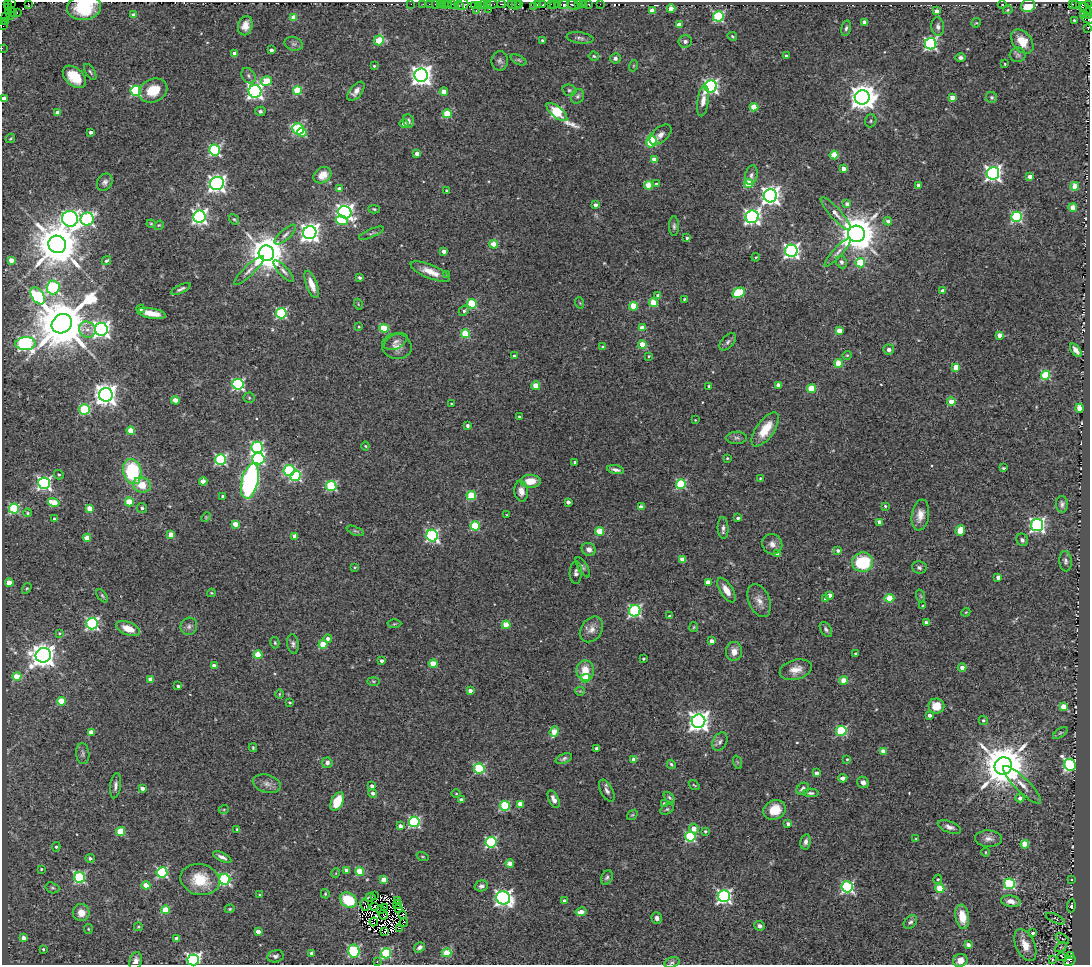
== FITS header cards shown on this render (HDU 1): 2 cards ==
NAXIS1  =                 1088
NAXIS2  =                  963

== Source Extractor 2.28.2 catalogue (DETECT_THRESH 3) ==
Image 1088 x 963 px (HDU 1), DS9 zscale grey, 1 PNG px = 1 image px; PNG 1092 x 967 px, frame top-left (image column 1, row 963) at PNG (2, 2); each listed source drawn as its Kron ellipse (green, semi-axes under 4 px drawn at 4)
Background 0.475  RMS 0.048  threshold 0.144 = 3 sigma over >= 5 px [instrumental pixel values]
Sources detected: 534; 4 with non-positive FLUX_AUTO (blend fragments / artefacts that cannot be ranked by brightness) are neither listed nor drawn; of the other 530, the 500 brightest by FLUX_AUTO listed and drawn (30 fainter detections omitted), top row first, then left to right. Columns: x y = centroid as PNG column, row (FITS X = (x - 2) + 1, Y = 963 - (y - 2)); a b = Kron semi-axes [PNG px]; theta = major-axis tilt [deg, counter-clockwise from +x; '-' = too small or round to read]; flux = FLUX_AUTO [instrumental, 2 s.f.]
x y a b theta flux
11 2 2 2 - 16
7 3 3 2 - 14
28 3 3 2 - 23
411 4 2 2 - 5.3
423 4 2 2 - 22
429 4 2 2 - 38
436 4 3 2 - 25
440 4 2 2 - 22
445 4 3 3 - 18
452 4 2 2 - 8.1
463 4 6 5 - 73
487 4 4 2 - 12
492 4 6 3 11 130
501 4 4 2 - 140
516 4 6 3 85 47
520 4 3 3 - 59
538 4 3 3 - 22
551 4 3 2 - 28
554 4 5 2 - 31
557 4 3 2 - 12
564 4 5 3 - 110
579 4 3 3 - 60
583 4 3 2 - 20
589 4 3 3 - 56
600 4 2 2 - 4.7
1072 4 2 2 - 80
1076 4 3 3 - 38
1088 4 3 2 - 14
448 5 3 2 - 19
459 5 5 3 - 46
474 5 2 2 - 14
478 5 4 2 - 32
483 5 4 3 - 48
512 5 4 3 - 120
543 5 3 3 - 63
573 5 6 3 -29 61
1002 5 4 3 - 2.6
533 6 3 2 - 20
1028 6 7 6 - 75
8 7 3 2 - 89
84 7 17 12 6 160
1083 7 4 3 - 31
1086 8 6 3 -47 29
489 9 2 2 - 9
671 9 4 4 - 44
476 10 3 2 - 14
1008 10 5 4 - 3.8
652 11 4 4 - 51
937 11 4 3 - 23
8 12 4 2 - 69
13 12 3 2 - 31
17 13 3 2 - 15
1089 13 5 2 - 91
1083 14 4 3 - 220
11 15 3 2 - 23
134 15 4 4 - 18
718 16 5 5 - 360
6 17 2 2 - 11
294 18 4 4 - 69
1088 19 6 4 -18 110
1074 20 3 3 - 3.7
2 21 3 2 - 21
5 21 3 2 - 17
865 22 4 4 - 37
976 23 5 4 - 3.5
3 25 4 2 - 19
679 25 4 4 - 36
245 26 10 7 77 27
938 27 9 6 -83 11
846 28 8 5 79 7.9
1088 28 3 3 - 5.8
732 36 5 4 - 4.6
580 38 13 5 -8 11
379 40 5 5 - 110
543 41 3 3 - 10
685 41 6 6 - 9
1022 41 13 9 -51 55
294 44 9 6 -15 11
931 44 6 5 - 650
2 48 2 2 - 12
271 50 4 3 - 14
235 54 4 4 - 29
1018 55 8 7 - 8.1
594 56 5 4 - 4.6
786 56 3 3 - 7.5
615 58 5 5 - 11
961 58 5 4 - 7.8
519 60 8 4 -27 5.7
500 61 9 8 - 11
1005 64 3 2 - 3.2
374 66 3 3 - 5
633 66 5 3 - 3.4
90 72 9 4 -58 6.1
421 75 7 6 - 2300
248 76 8 6 -56 10
74 77 13 8 -42 83
266 81 5 4 - 120
711 86 6 6 - 900
297 90 4 4 - 160
569 90 7 5 -15 7
136 91 5 5 - 360
153 91 14 11 23 82
255 91 6 6 - 1100
356 91 11 6 51 21
444 92 4 4 - 36
578 96 8 6 61 8
862 97 7 7 - 4200
992 97 5 5 - 5.6
4 98 4 4 - 49
952 98 4 4 - 32
703 101 15 5 83 25
754 107 4 4 - 79
260 111 5 4 - 7.4
557 112 13 5 -40 430
58 113 4 4 - 31
447 114 4 4 - 140
408 121 7 5 -71 12
871 121 6 5 - 5.7
404 124 4 4 - 17
298 129 6 5 - 320
91 132 4 3 - 14
302 132 4 4 - 110
661 135 13 7 40 15
10 138 5 3 - 3.3
651 141 6 5 - 230
215 150 5 5 - 480
417 153 4 4 - 19
834 155 4 4 - 120
654 160 4 4 - 53
843 169 4 4 - 25
993 173 6 6 - 1200
322 175 9 7 35 41
751 175 10 6 78 12
1030 176 4 3 - 24
105 182 9 7 57 12
217 183 7 6 - 1600
656 184 4 4 - 6.8
748 184 4 4 - 110
648 185 4 4 - 84
919 185 4 3 - 24
1075 186 4 4 - 64
339 189 4 4 - 14
447 191 3 3 - 6.6
770 196 7 6 - 1800
847 204 4 4 - 19
595 205 4 3 - 16
1073 208 4 4 - 79
374 209 5 4 - 4.5
345 212 7 6 - 1400
836 214 21 5 -48 27
199 217 6 6 - 1000
752 217 6 6 - 1100
1016 217 5 5 - 410
70 219 8 8 - 1500
87 219 7 6 - 560
234 219 6 4 -52 4.7
342 220 6 4 -20 140
888 221 4 4 - 14
151 224 4 4 - 3.3
159 225 5 4 - 3.5
674 226 10 5 90 8.1
310 233 6 6 - 1900
371 233 13 3 23 7.2
856 234 8 8 - 9900
285 235 14 5 41 13
687 238 4 3 - 6.3
57 244 9 8 - 15000
494 244 4 4 - 73
444 251 4 4 - 21
791 251 6 6 - 1100
838 252 19 4 47 16
266 253 8 7 - 9200
756 257 4 4 - 3.8
11 260 4 4 - 31
106 261 5 4 - 7.3
841 262 6 5 - 10
860 263 5 4 - 150
249 270 20 5 44 20
284 271 14 4 -47 12
430 272 21 6 -22 43
447 274 3 3 - 2.9
360 278 3 3 - 7.6
312 284 14 5 -69 36
53 287 7 6 - 470
181 289 10 4 25 8.7
943 291 4 4 - 24
739 293 6 4 29 210
38 296 9 6 -55 410
658 296 4 4 - 13
684 299 3 2 - 3.3
580 303 6 3 -71 3.2
654 303 4 4 - 100
358 304 5 3 - 3
472 304 5 4 - 200
634 306 4 4 - 120
141 309 4 3 - 6
464 311 6 4 43 7
151 313 14 5 -10 39
281 313 5 5 - 380
62 324 10 9 - 24000
359 327 3 3 - 2.8
384 328 4 4 - 110
642 328 4 4 - 36
101 329 6 6 - 1400
87 330 8 7 - 17
839 330 4 4 - 53
465 334 5 4 - 170
999 335 4 4 - 33
396 341 12 7 29 15
728 342 10 6 46 9.8
25 344 10 6 3 1000
642 344 4 4 - 54
397 346 15 12 -12 29
603 347 4 3 - 5.5
889 349 5 5 - 11
1076 350 8 4 -53 16
847 355 4 4 - 3.6
514 356 3 3 - 10
649 356 4 4 - 3.4
839 363 4 4 - 110
956 367 4 4 - 63
1045 375 4 4 - 170
238 384 5 5 - 540
778 385 4 3 - 26
536 386 4 4 - 80
709 386 3 3 - 5.6
812 389 4 4 - 110
106 395 7 7 - 2800
249 398 5 5 - 5
175 400 4 4 - 46
951 402 4 4 - 74
451 403 2 2 - 2.4
1079 408 4 4 - 65
85 409 5 5 - 240
519 417 3 3 - 3.8
695 420 3 3 - 2.5
467 426 3 3 - 10
765 429 20 9 54 81
131 431 4 4 - 91
737 438 10 6 1 9.7
365 446 4 4 - 3
257 447 6 5 - 460
727 458 3 3 - 3.7
221 459 5 5 - 460
258 459 6 5 - 530
575 462 3 3 - 7.3
1003 468 4 3 - 4.3
289 470 5 5 - 330
615 470 8 3 -11 11
132 471 13 9 -75 230
59 475 5 4 - 5.8
296 476 5 5 - 400
760 478 3 2 - 3
203 481 4 4 - 44
250 481 18 8 76 630
531 481 10 6 1 47
44 483 6 6 - 780
681 484 5 5 - 270
142 485 9 7 -22 52
331 486 5 5 - 290
521 491 10 7 -84 24
471 495 4 4 - 150
223 496 3 3 - 7
54 502 6 4 -14 93
129 502 4 4 - 110
568 502 4 3 - 17
1062 504 8 6 -83 10
885 506 4 4 - 4.4
641 507 4 3 - 26
142 508 5 5 - 9.2
14 509 5 5 - 300
90 509 4 4 - 65
27 513 4 3 - 4
507 515 3 2 - 3
920 515 15 8 81 33
206 517 5 4 - 3.5
738 518 3 3 - 8.8
54 519 4 3 - 7.9
879 522 4 3 - 29
235 524 4 4 - 51
1037 525 6 6 - 940
475 526 5 4 - 200
723 528 11 5 -87 11
960 530 5 4 - 46
355 531 9 3 -22 4.9
599 531 4 4 - 93
171 535 4 4 - 44
295 536 4 4 - 31
432 536 6 5 - 580
87 538 4 4 - 59
1022 540 6 5 - 9.4
772 544 10 9 - 20
589 549 7 6 - 17
838 551 4 3 - 12
778 554 4 3 - 24
683 559 4 4 - 54
1065 561 10 6 -84 9.5
863 562 10 9 - 160
355 567 4 3 - 3.8
583 567 11 5 -58 7.5
919 568 7 6 - 8.4
576 573 11 6 88 11
998 577 4 4 - 13
708 582 4 4 - 47
9 583 4 4 - 52
27 588 6 3 57 3.8
726 590 14 6 -58 30
211 593 4 4 - 3
830 595 4 4 - 31
102 596 7 4 -53 5.2
921 596 7 4 -71 4.1
889 598 5 4 - 91
826 599 4 3 - 10
759 600 17 10 -68 29
923 606 3 3 - 5
635 611 6 5 - 520
966 612 4 3 - 2.8
669 616 3 3 - 4.6
926 622 4 3 - 7.7
92 623 6 6 - 560
394 624 7 3 1 4.2
506 625 4 4 - 80
189 626 9 8 - 12
694 627 5 4 - 3.8
128 629 12 6 -21 44
591 629 14 10 54 25
826 629 8 5 -56 8.3
59 633 4 3 - 3.8
328 638 4 4 - 13
712 641 4 3 - 28
275 643 6 4 -75 4.9
293 644 10 5 -80 9.5
323 644 4 4 - 98
734 651 9 8 - 27
855 653 3 3 - 4.9
43 655 8 7 - 3600
258 655 4 4 - 120
643 659 4 3 - 4.3
382 661 4 3 - 10
433 664 4 4 - 66
214 666 4 3 - 23
962 668 4 4 - 22
796 670 16 10 15 36
585 671 10 8 90 53
17 677 4 4 - 86
585 678 4 4 - 130
151 679 4 4 - 28
373 681 6 3 -1 3.8
844 681 4 4 - 80
178 686 3 3 - 6.3
470 691 4 3 - 18
580 691 4 4 - 3.7
279 694 5 3 - 3
61 701 4 4 - 87
290 702 3 3 - 4.6
936 706 8 7 - 49
1063 707 4 4 - 54
929 715 3 3 - 12
983 720 5 4 - 5.4
698 721 7 6 - 2300
841 731 5 5 - 260
91 732 4 4 - 36
554 732 5 4 - 77
1060 733 8 4 35 5.5
720 742 10 6 61 10
253 748 4 3 - 4.4
597 748 3 3 - 11
883 751 4 4 - 50
83 754 10 6 -83 9.6
564 759 9 4 21 8.2
847 759 4 4 - 3.3
634 760 4 4 - 40
737 762 7 4 -71 4.5
327 763 5 5 - 11
671 764 4 3 - 5.1
1070 765 6 5 - 730
1003 766 9 8 - 14000
479 769 5 5 - 310
816 773 4 3 - 17
843 778 5 4 - 15
863 782 6 5 - 12
267 784 14 9 -16 21
694 785 6 3 -35 3.2
1022 785 26 7 -45 37
115 786 13 5 82 13
372 786 4 3 - 14
142 788 4 4 - 19
803 789 7 5 45 15
607 791 12 6 -62 14
373 793 4 4 - 12
811 793 8 4 -1 7
456 794 4 3 - 2.8
669 798 7 4 -45 5.3
1020 798 4 4 - 14
554 799 9 5 -65 15
461 800 4 3 - 13
337 801 10 6 65 89
664 803 4 3 - 5.2
520 804 4 4 - 47
505 806 5 5 - 230
224 809 5 3 - 2.9
667 809 7 4 29 5.2
774 810 11 9 25 68
632 815 6 4 40 4.5
414 822 5 5 - 440
788 824 4 3 - 12
400 826 4 3 - 16
949 827 12 5 -21 16
237 829 3 3 - 4.5
694 829 5 4 - 33
705 831 3 3 - 6.1
121 832 4 4 - 120
690 837 5 5 - 340
916 838 3 3 - 2.8
988 839 13 8 -1 20
491 842 5 5 - 400
806 842 8 5 79 12
1025 844 4 4 - 110
56 847 5 4 - 4.9
985 852 4 3 - 2.7
222 857 10 4 -27 13
422 857 6 3 -19 3.2
90 858 5 4 - 10
510 863 4 4 - 25
41 869 4 3 - 3.5
347 870 4 3 - 25
162 872 5 5 - 350
360 872 4 4 - 110
336 873 5 3 - 2.5
80 877 5 5 - 430
607 877 7 5 64 7.9
225 879 5 5 - 520
938 879 5 4 - 5.3
200 880 20 15 -13 100
384 880 4 4 - 64
1072 880 3 2 - 2.5
1009 884 5 5 - 350
146 885 4 4 - 71
481 886 6 5 - 9.5
847 887 5 5 - 580
52 888 7 5 -19 6.7
940 888 4 4 - 130
325 894 5 3 - 3.6
260 895 3 3 - 4.3
374 896 3 2 - 4.9
724 896 6 6 - 840
370 897 5 2 - 9.2
503 898 7 6 - 1200
348 900 9 7 -32 120
398 901 3 3 - 14
565 901 3 3 - 13
1011 901 10 5 -10 24
397 904 4 3 - 3.1
365 905 6 3 -75 3.5
374 906 3 2 - 4.9
1071 906 7 4 83 3.1
384 907 2 2 - 3.5
230 909 5 4 - 3.9
399 909 3 2 - 4.7
165 910 4 4 - 110
380 910 4 2 - 2.7
581 912 5 4 - 23
81 913 8 8 - 39
403 914 3 2 - 6.5
383 915 5 2 - 4.6
962 917 12 6 -81 64
657 918 6 5 - 11
1055 919 10 2 -25 2.9
374 922 4 2 - 7.9
910 922 8 5 45 8.3
404 923 4 2 - 3.6
760 926 5 4 - 9.8
138 927 4 4 - 5.1
399 928 3 2 - 6.9
88 929 5 4 - 3.7
258 931 4 4 - 30
385 931 3 2 - 2.9
1033 933 4 4 - 11
24 938 4 4 - 26
176 938 3 3 - 13
1062 939 7 2 -34 3.9
968 945 4 4 - 17
1025 945 17 9 -65 41
419 947 6 4 34 12
1061 947 6 4 33 3.5
43 949 3 3 - 4.3
354 951 6 5 - 420
312 953 4 3 - 18
386 953 5 5 - 290
447 953 5 4 - 99
1071 955 3 3 - 150
275 956 8 6 12 9.3
1062 956 4 2 - 3.4
1052 959 3 2 - 3
193 960 6 5 - 970
960 960 7 6 - 25
136 961 9 6 73 17
1070 961 6 4 37 490
377 962 2 2 - 2.7
672 962 8 5 16 6.9
At the frame edge (FLAGS 8, measured only in part): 15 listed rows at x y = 11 2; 7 3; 28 3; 1088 4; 84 7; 1089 13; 1088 19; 2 21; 3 25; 1088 28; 2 48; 4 98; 193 960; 136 961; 1070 961
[30 fainter detections neither listed nor drawn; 4 non-positive-flux detections neither listed nor drawn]